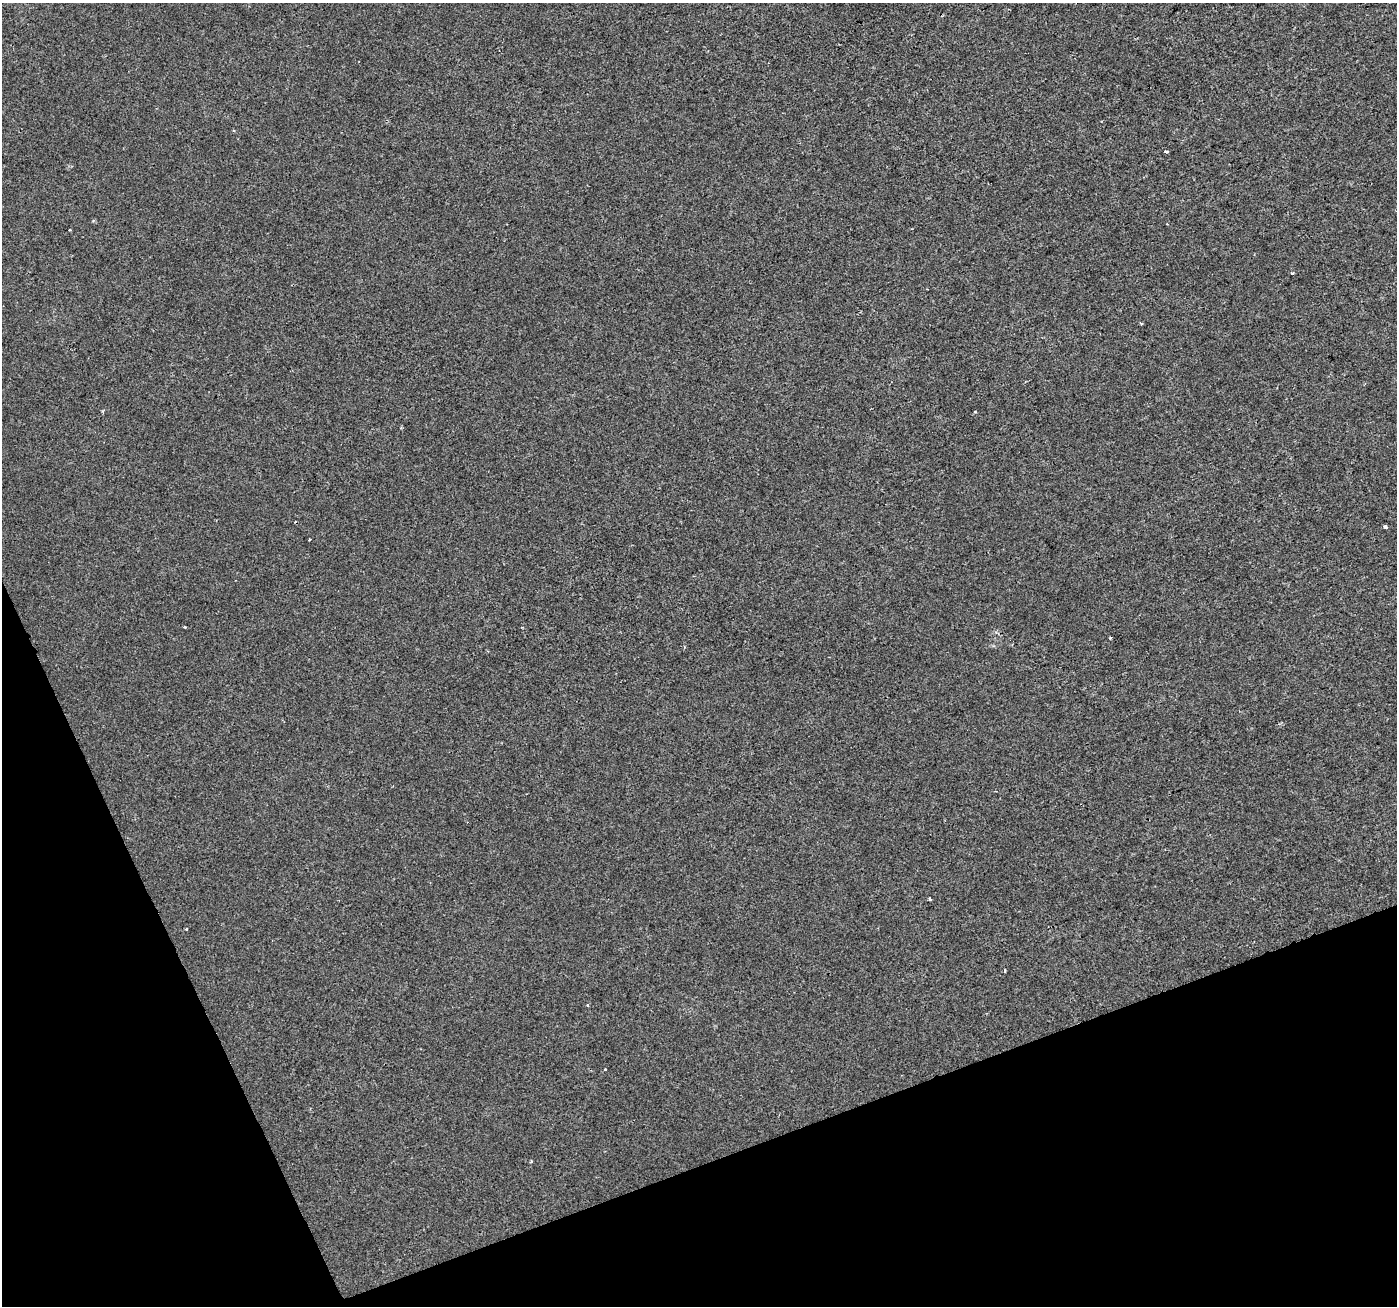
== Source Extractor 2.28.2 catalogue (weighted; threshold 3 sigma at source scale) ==
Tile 14 of 4 x 4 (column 2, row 4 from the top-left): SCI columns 1398-2792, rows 139-1442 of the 5583 x 5434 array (HDU 1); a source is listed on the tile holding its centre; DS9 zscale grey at full resolution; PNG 1399 x 1308 px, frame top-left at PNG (2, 3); no overlay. Shown black and unused: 19% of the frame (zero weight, under 2 of 3 exposures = <1% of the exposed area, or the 3 px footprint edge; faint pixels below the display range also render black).
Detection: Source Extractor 2.28.2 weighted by HDU 2 'WHT'; one run over the whole footprint, this tile lists its part. Background -2.91e-04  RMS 0.0028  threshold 0.0126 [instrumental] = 3 sigma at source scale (4.5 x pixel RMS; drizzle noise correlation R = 1.50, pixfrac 1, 0.0396/0.0396 arcsec/px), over >= 5 px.
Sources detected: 15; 1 cosmic-ray / hot-pixel residue — not listed; the other 14 listed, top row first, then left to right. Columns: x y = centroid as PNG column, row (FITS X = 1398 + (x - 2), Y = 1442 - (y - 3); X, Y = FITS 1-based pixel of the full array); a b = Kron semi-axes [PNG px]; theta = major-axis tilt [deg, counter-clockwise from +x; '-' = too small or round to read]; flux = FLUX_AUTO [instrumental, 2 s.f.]
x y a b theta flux
1166 151 5 3 - 0.47
70 230 3 2 - 0.5
1292 273 4 3 - 0.57
1141 323 4 3 - 0.27
975 412 4 3 - 0.23
1385 527 4 3 - 1.1
310 539 3 2 - 0.21
185 627 3 3 - 0.26
930 899 3 3 - 0.51
186 929 3 3 - 0.28
1005 970 3 3 - 0.83
587 1005 4 3 - 0.21
605 1069 3 3 - 0.47
531 1161 3 3 - 0.35